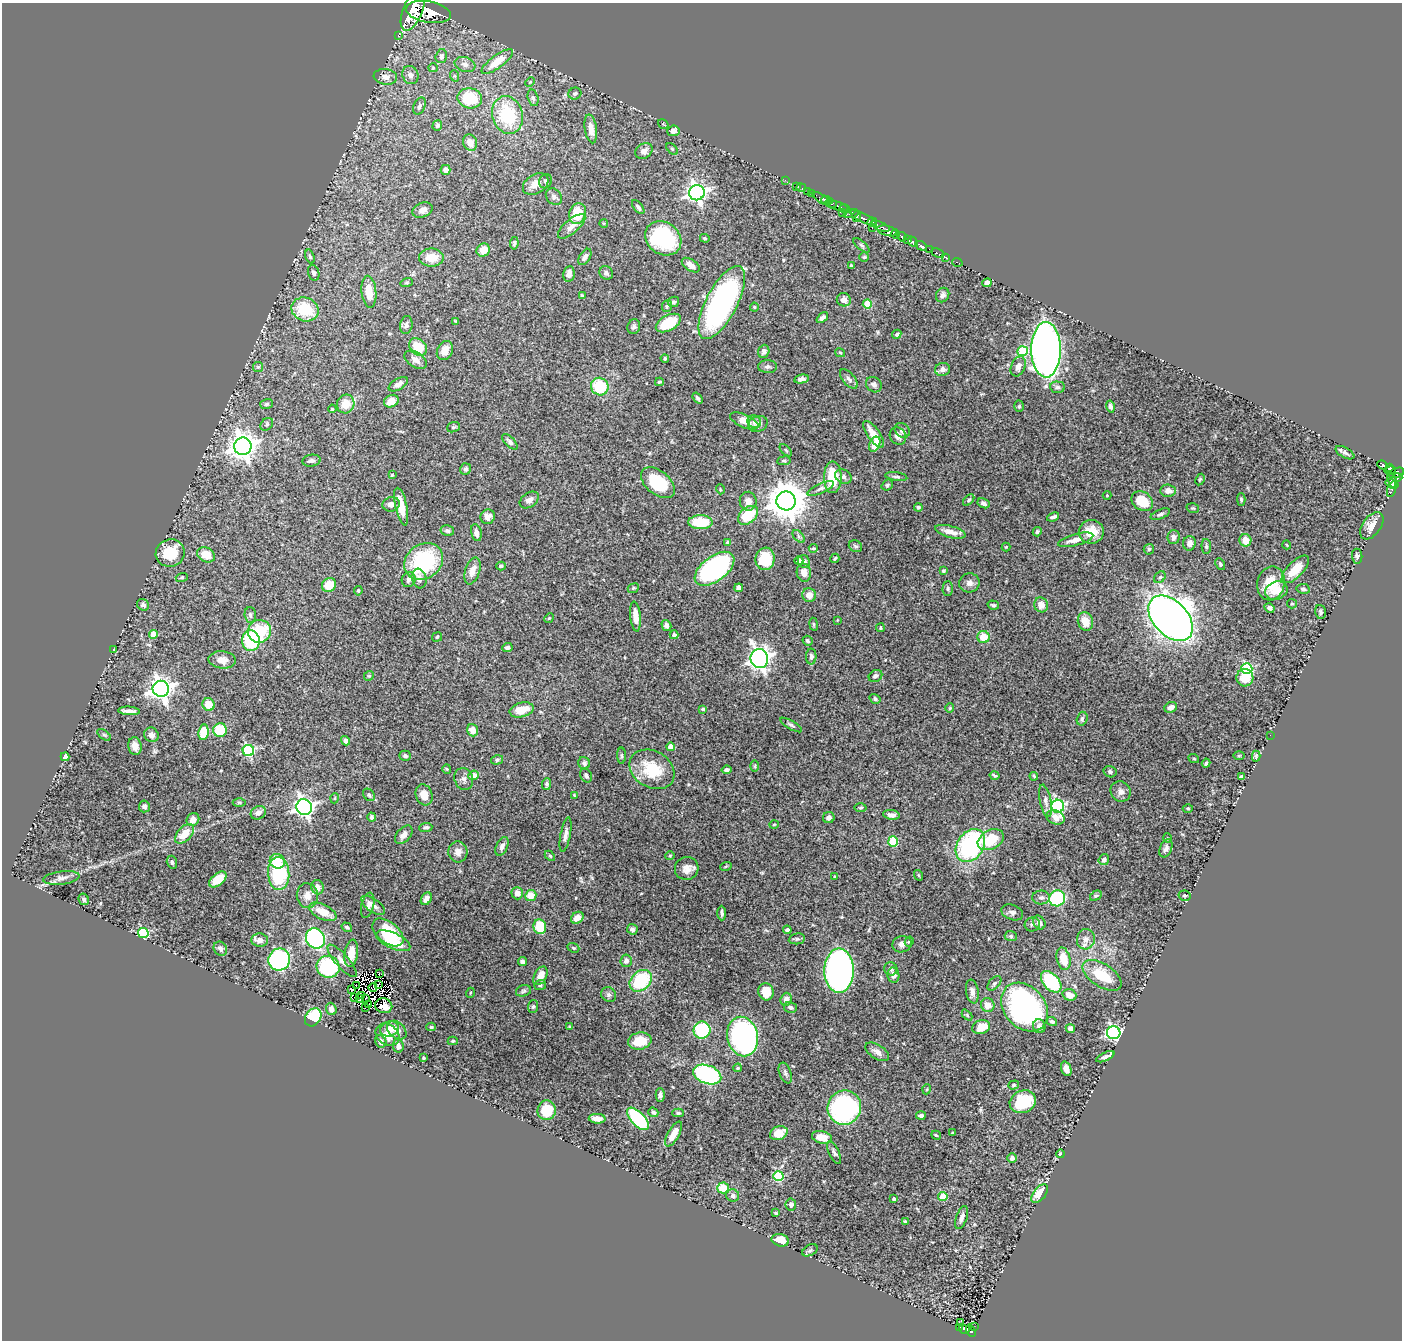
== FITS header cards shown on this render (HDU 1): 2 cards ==
NAXIS1  =                 1400
NAXIS2  =                 1338

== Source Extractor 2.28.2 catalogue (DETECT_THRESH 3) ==
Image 1400 x 1338 px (HDU 1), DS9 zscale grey, 1 PNG px = 1 image px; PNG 1404 x 1342 px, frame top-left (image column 1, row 1338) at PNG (2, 3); each listed source drawn as its Kron ellipse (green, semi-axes under 4 px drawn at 4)
Background 1.12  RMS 0.022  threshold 0.0661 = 3 sigma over >= 5 px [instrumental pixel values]
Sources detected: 470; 5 with non-positive FLUX_AUTO (blend fragments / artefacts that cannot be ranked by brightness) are neither listed nor drawn; the other 465 listed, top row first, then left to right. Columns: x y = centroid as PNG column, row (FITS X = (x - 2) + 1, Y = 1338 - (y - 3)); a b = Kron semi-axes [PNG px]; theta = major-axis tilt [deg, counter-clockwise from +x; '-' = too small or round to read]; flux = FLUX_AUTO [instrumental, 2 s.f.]
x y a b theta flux
413 10 22 9 68 4200
428 12 23 10 -10 5400
398 35 2 2 - 9.5
441 56 7 5 73 3.9
497 62 19 6 36 25
465 64 11 7 -19 6.9
433 68 5 4 - 1.7
410 75 9 8 - 8.1
455 76 6 4 -70 1.7
385 77 12 8 -8 10
530 82 5 4 - 1.5
575 94 6 6 - 3.3
470 98 12 10 -11 66
533 98 8 5 -75 3.4
419 106 9 5 68 4.5
507 115 19 15 -73 86
663 124 5 3 - 1.3
437 125 5 5 - 3
591 129 14 6 -81 13
673 131 6 5 - 6.8
470 143 8 7 - 14
672 149 7 4 -45 1.8
644 151 9 7 36 7.2
446 170 5 5 - 8.4
785 180 2 2 - 13
546 181 7 6 - 3.5
536 184 14 9 31 14
796 186 2 2 - 13
801 188 5 2 - 28
808 191 3 2 - 44
697 193 8 7 - 610
811 193 3 3 - 23
554 197 9 7 -46 5.3
821 198 9 3 -34 180
827 200 6 3 -19 270
831 204 5 4 - 330
837 206 10 4 -16 670
638 207 8 4 -51 3.9
845 209 5 2 - 180
422 210 10 7 24 7.2
842 212 2 2 - 42
578 214 10 8 73 42
851 214 8 3 13 160
856 216 5 3 - 380
864 218 15 3 -26 460
872 222 5 4 - 330
604 223 4 3 - 1.2
572 226 17 7 40 12
880 226 9 3 -21 640
872 227 3 2 - 120
887 231 10 5 -15 1100
895 234 4 3 - 400
902 237 5 3 - 460
663 238 19 16 -37 160
705 238 5 4 - 1.7
907 239 3 3 - 220
913 242 5 4 - 540
514 243 6 3 82 2.5
861 245 10 4 -40 2.7
921 246 6 3 -28 280
929 249 2 2 - 7.3
483 250 7 6 - 16
938 253 7 3 -23 49
310 256 7 4 -72 2.8
585 257 9 5 58 5.8
864 257 4 4 - 1.7
945 257 3 2 - 22
431 258 12 9 1 24
957 262 5 3 - 34
691 265 10 5 -34 12
851 265 3 3 - 1.7
314 273 8 5 -72 4.8
606 273 7 6 - 4.3
569 274 8 6 80 7.9
407 282 6 4 16 2
987 283 5 4 - 6.9
369 292 16 7 -84 27
943 295 7 6 - 5.1
582 296 4 3 - 2.4
844 300 7 6 - 9
674 302 6 5 - 3.3
722 303 40 15 63 330
867 304 4 4 - 46
667 306 6 5 - 2.3
754 307 4 4 - 1.7
305 309 14 11 -22 60
822 318 6 4 42 4.4
456 321 3 3 - 1.2
668 323 14 7 28 44
406 325 9 6 82 4.4
634 327 7 6 - 3.9
897 334 5 4 - 2.5
418 347 10 7 -42 37
1046 350 28 14 -89 1000
445 351 10 7 64 16
764 351 7 5 70 4.6
1023 351 5 5 - 72
840 353 5 4 - 1.6
665 358 4 3 - 1.6
415 360 12 7 -32 8.6
1018 366 10 7 67 7.1
258 367 5 5 - 2
767 367 9 6 0 4.7
942 369 7 6 - 6.2
801 379 7 4 12 4.9
849 379 12 6 -49 5.3
659 382 4 3 - 1.8
398 384 11 5 31 7.2
874 385 8 7 - 5.9
600 387 9 8 - 60
1058 387 7 5 -4 4
698 398 6 3 -52 2.6
391 401 7 6 - 16
267 404 6 5 - 2.6
346 404 9 8 - 22
1019 406 6 5 - 2.8
1110 407 6 4 -77 4.6
332 409 4 3 - 1.2
744 421 15 6 -24 19
754 421 7 6 - 5.2
267 424 7 5 46 2.6
758 424 10 7 24 7.5
453 427 6 5 - 2.1
902 430 8 6 -44 5.5
874 434 16 6 -53 20
898 436 9 8 - 7.9
510 442 10 5 -46 4.1
875 444 8 5 67 27
243 446 8 8 - 1500
786 450 8 3 -45 1.5
1345 453 10 5 -29 3.8
311 461 9 6 8 4.5
784 461 7 3 7 1.8
1383 465 6 4 -22 230
1390 467 4 3 - 100
465 469 6 5 - 4.4
1390 470 5 3 - 210
1396 473 8 4 21 590
392 475 4 4 - 1.4
833 477 16 9 -90 53
843 477 9 6 -27 5.6
896 477 11 3 -8 3
1397 478 5 4 - 420
1200 479 6 3 62 1.8
1392 480 9 4 -65 330
658 483 20 11 -39 83
1392 484 7 4 -18 250
887 485 6 5 - 2.6
821 488 14 4 24 5.9
720 489 5 3 - 1.3
1392 489 8 3 74 88
1168 491 7 6 - 8.3
1107 495 4 4 - 1.3
529 500 11 7 35 7.1
969 500 7 4 46 2.6
1241 500 6 4 -87 2.5
748 501 9 8 - 10
786 501 9 9 - 4400
1142 501 11 9 -34 37
984 503 6 4 -29 4.7
391 504 9 7 12 7
401 506 19 6 -78 24
918 507 4 4 - 2.5
1193 508 6 4 -18 2
1160 514 10 4 23 4.1
748 515 11 7 40 48
488 517 7 7 - 8.9
1053 517 6 3 20 4
700 522 12 7 -1 52
1372 526 15 9 55 15
447 531 7 5 -14 4
950 532 15 6 -15 12
1037 532 5 4 - 2.4
1091 532 12 12 - 28
476 533 8 5 -77 7.1
799 536 7 4 -47 3
1173 537 7 6 - 6.2
1076 540 18 5 15 14
1245 540 6 6 - 20
728 543 4 4 - 3.3
1189 543 7 6 - 7.3
1287 545 4 3 - 1.1
855 546 7 5 -31 2.9
1206 546 7 4 -88 2.8
1006 547 4 4 - 1.2
813 548 5 4 - 2.1
1149 549 5 5 - 2.5
170 553 14 13 - 47
206 555 9 7 -28 25
1357 556 7 5 -82 3.1
835 558 5 3 - 1.9
765 559 11 9 82 48
424 561 20 17 36 150
799 561 4 4 - 4
804 562 7 5 -56 5.5
1220 564 6 4 -63 2.7
501 566 5 3 - 2.5
715 569 23 12 37 330
1295 569 18 8 46 32
472 571 14 7 72 14
943 571 4 3 - 2.2
804 573 9 7 -78 10
182 577 6 4 18 2.1
1160 577 6 5 - 2.8
419 579 10 7 -73 9
409 580 7 7 - 6.2
969 583 10 9 - 7.8
1271 583 17 13 77 38
329 585 7 6 - 27
633 588 6 4 22 2.2
739 588 4 4 - 7
948 589 7 5 89 2.6
1303 589 7 5 -11 3.2
358 591 4 4 - 2.1
1276 591 11 9 21 21
809 595 7 6 - 10
1292 604 5 4 - 1.9
143 605 6 5 - 4.2
993 605 6 4 -17 2.8
1041 605 7 7 - 12
1269 608 5 4 - 4.4
1320 612 7 5 -75 3.5
250 615 7 6 - 3.9
635 617 15 5 -85 15
549 618 5 4 - 1.5
1171 618 27 17 -47 1600
837 620 3 2 - 1.1
1085 621 9 7 -73 20
814 624 6 3 -81 1.7
666 626 5 4 - 5.8
880 628 4 3 - 1.8
259 631 11 11 - 64
153 634 4 4 - 22
674 635 4 4 - 3.8
437 637 5 4 - 1.9
983 637 6 6 - 28
251 641 10 9 - 89
807 641 5 4 - 2.7
507 648 5 4 - 3.7
114 649 3 2 - 0.86
811 656 8 5 -90 3.7
759 659 9 8 - 690
222 660 13 8 -5 13
1247 669 5 5 - 130
369 676 5 4 - 2
875 676 7 5 30 4.7
1245 678 8 8 - 29
161 689 8 8 - 1100
875 699 6 4 -33 3.1
209 704 6 6 - 23
1171 707 6 5 - 7.7
950 708 4 4 - 1.7
703 709 4 3 - 2.2
522 710 12 7 15 21
129 711 11 3 -3 7.2
1082 719 7 5 73 2.9
791 725 12 4 -31 3.4
220 730 7 7 - 59
473 730 6 5 - 13
203 732 8 5 82 36
104 735 8 4 -36 2.5
151 735 7 7 - 6
1270 735 2 2 - 12
346 741 5 4 - 7.3
135 746 9 6 -78 9.5
670 747 4 4 - 11
248 751 6 5 - 190
405 756 6 5 - 3
622 756 8 4 -89 2.4
1239 756 6 4 0 1.7
1256 756 5 4 - 2.2
65 757 4 4 - 2.6
1194 759 5 3 - 1.4
497 760 6 4 16 2.6
584 763 6 5 - 4.6
1206 763 4 3 - 2.4
755 766 6 4 89 1.7
447 769 4 4 - 1.5
652 769 24 18 -31 58
727 770 5 3 - 4.2
1110 772 7 5 -16 4.1
473 775 5 4 - 15
586 776 7 5 -60 3.8
994 776 5 3 - 2.2
1034 776 4 3 - 1.8
1242 776 4 3 - 2.2
464 779 11 9 -72 6.9
547 784 6 4 86 3.2
1121 791 10 9 - 8
369 795 7 5 -48 3.3
424 795 11 8 -71 15
574 795 4 3 - 1.2
335 798 5 3 - 1.2
1045 801 16 5 -79 7.6
239 802 6 4 0 2.2
144 806 6 5 - 4.7
1058 806 6 6 - 260
304 807 8 7 - 540
861 808 6 4 3 2.1
1188 808 5 3 - 1.4
258 813 8 6 31 8.1
891 815 8 5 -7 8
372 817 4 4 - 3.5
1055 817 9 6 -19 17
829 818 6 5 - 6.4
193 819 7 6 - 10
774 824 4 3 - 1.4
426 827 6 4 6 3.2
185 834 12 7 46 26
404 835 11 6 48 7.5
565 835 17 5 79 7.5
1167 838 4 3 - 1.4
991 840 14 9 28 49
893 841 5 5 - 69
502 846 10 5 66 5.6
970 846 18 13 56 210
1166 848 9 6 68 5.3
458 852 10 9 - 9.1
550 856 6 4 -45 1.8
670 856 5 4 - 1.5
1104 860 5 5 - 4.2
277 861 8 7 - 33
172 862 6 5 - 2.9
726 866 6 3 19 1.4
687 868 12 11 - 13
279 874 16 10 -86 110
918 875 5 3 - 1.4
835 877 4 3 - 1.6
61 878 18 6 7 8.3
218 879 10 6 41 23
317 887 7 6 - 10
517 893 6 6 - 9.4
307 896 12 10 -82 12
531 896 5 5 - 21
1096 896 6 4 29 2.3
1185 896 6 5 - 2.1
1041 897 9 7 2 5.2
1057 898 8 7 - 160
84 899 6 5 - 3
426 899 7 5 58 9.6
368 905 13 6 75 6.4
373 905 14 6 -35 8.2
323 912 15 7 -26 25
1012 912 11 7 -22 5.4
722 913 7 3 -89 3.2
577 918 7 5 39 13
1039 922 7 5 -56 7.9
1032 924 7 7 - 4.2
347 927 5 4 - 2.7
540 927 7 6 - 48
632 929 5 5 - 4.8
787 930 4 4 - 3.8
388 932 18 10 -39 68
143 933 5 5 - 130
1011 936 6 5 - 2.2
315 938 10 9 - 230
797 939 8 5 8 3.1
1086 939 10 9 - 10
260 940 8 6 -5 9.5
393 941 18 8 -24 48
909 941 5 4 - 2.3
902 944 10 8 15 6.9
573 948 6 4 -20 1.8
220 949 7 6 - 5.1
351 953 14 6 82 20
1063 959 11 6 -76 30
279 960 11 10 - 230
342 961 21 6 -49 10
626 961 6 6 - 5.7
522 962 4 4 - 6.2
328 967 11 11 - 130
891 969 7 6 - 3.9
839 971 22 14 -90 700
379 974 3 2 - 1.1
893 975 8 6 -80 9
1102 975 22 11 -33 47
540 976 10 6 62 17
641 981 12 9 42 91
1051 982 12 8 -48 110
994 983 8 5 45 3.3
378 985 3 2 - 3.2
540 985 6 5 - 2.4
356 986 2 2 - 1.7
373 987 4 2 - 1.3
351 989 3 2 - 1.3
523 991 8 5 17 3
972 991 12 6 -80 7.4
766 992 9 7 -80 23
470 993 5 3 - 1.2
362 995 3 2 - 2.9
609 995 8 7 - 4
1069 995 7 5 -19 13
354 998 2 2 - 1.6
366 998 2 2 - 4.2
360 999 3 2 - 1.6
786 999 6 5 - 8
368 1005 2 2 - 2
988 1005 7 6 - 13
384 1006 8 7 - 8
533 1006 6 5 - 2.7
365 1007 2 2 - 1
790 1007 6 5 - 3.7
1025 1007 27 20 -49 390
331 1009 6 5 - 8
967 1015 6 4 -46 2
313 1017 10 7 53 76
1052 1021 5 4 - 3.4
1039 1026 7 6 - 6.8
431 1027 4 4 - 2
569 1027 4 3 - 1.6
981 1027 9 7 17 26
1070 1028 5 4 - 6.1
389 1029 9 7 21 13
397 1030 11 8 -41 12
702 1030 8 8 - 91
1114 1033 6 6 - 310
387 1035 13 10 -36 16
743 1036 20 15 -77 380
381 1041 6 5 - 7
453 1041 5 4 - 1.9
640 1041 12 8 12 32
398 1046 7 5 -83 6
877 1052 13 7 -33 9.9
1105 1057 10 4 24 5.9
423 1058 3 3 - 1.4
738 1068 4 3 - 1.6
1066 1069 7 5 -69 7
785 1073 11 6 -68 3.9
707 1075 14 9 -19 200
1014 1085 5 4 - 2
927 1089 5 3 - 1.5
660 1095 7 4 88 3.9
1023 1102 13 11 24 80
844 1108 17 16 - 310
547 1110 10 9 - 38
653 1112 5 4 - 2.8
678 1113 5 4 - 2.7
921 1116 5 3 - 3.8
597 1119 8 4 -3 11
638 1119 14 6 -46 120
779 1133 9 6 23 24
953 1133 3 3 - 1.6
674 1134 14 5 60 15
936 1135 5 3 - 1.7
822 1137 10 6 -12 19
834 1153 12 5 -65 4.3
1060 1154 4 4 - 2.9
1012 1158 5 5 - 4.3
778 1176 5 5 - 100
723 1188 6 5 - 35
1040 1193 11 6 51 23
733 1196 6 6 - 4.5
943 1196 4 4 - 43
894 1199 3 3 - 3.3
791 1204 6 5 - 3.5
776 1213 3 3 - 1.9
962 1217 12 5 70 6.6
905 1221 3 3 - 1.8
780 1240 9 6 -13 21
810 1250 8 5 30 2.7
961 1323 3 2 - 3.9
960 1327 3 3 - 20
974 1327 3 2 - 11
964 1329 5 3 - 81
971 1331 6 4 -66 160
At the frame edge (FLAGS 8, measured only in part): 1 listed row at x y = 413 10
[5 non-positive-flux detections neither listed nor drawn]